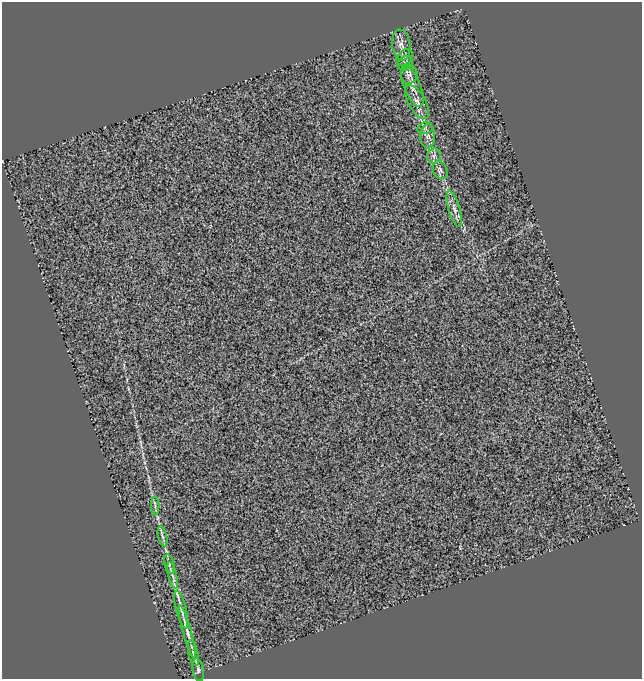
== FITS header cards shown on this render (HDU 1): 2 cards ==
NAXIS1  =                  640
NAXIS2  =                  677

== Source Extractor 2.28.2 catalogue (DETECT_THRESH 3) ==
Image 640 x 677 px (HDU 1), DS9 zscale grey, 1 PNG px = 1 image px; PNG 644 x 681 px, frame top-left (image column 1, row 677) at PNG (2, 2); each listed source drawn as its Kron ellipse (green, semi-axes under 4 px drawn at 4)
Background 0.00809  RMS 0.16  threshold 0.478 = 3 sigma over >= 5 px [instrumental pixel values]
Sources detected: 19; all 19 listed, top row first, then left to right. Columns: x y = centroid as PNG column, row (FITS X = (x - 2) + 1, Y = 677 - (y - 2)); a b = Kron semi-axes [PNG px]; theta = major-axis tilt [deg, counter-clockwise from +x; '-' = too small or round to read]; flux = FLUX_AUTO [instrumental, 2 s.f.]
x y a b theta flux
401 45 15 9 -84 74
405 57 9 7 46 36
405 63 8 6 37 28
409 75 9 8 - 46
412 86 21 8 -68 95
417 102 19 8 -60 88
425 128 7 5 12 24
428 136 12 7 88 46
434 156 7 7 - 32
440 170 9 7 -66 35
454 209 19 6 -74 65
155 506 9 2 90 17
162 536 10 3 -75 29
169 564 10 5 -76 27
172 575 13 3 -76 40
181 610 19 5 -75 64
187 632 27 4 -74 74
193 653 13 5 -78 39
198 670 11 5 -80 39